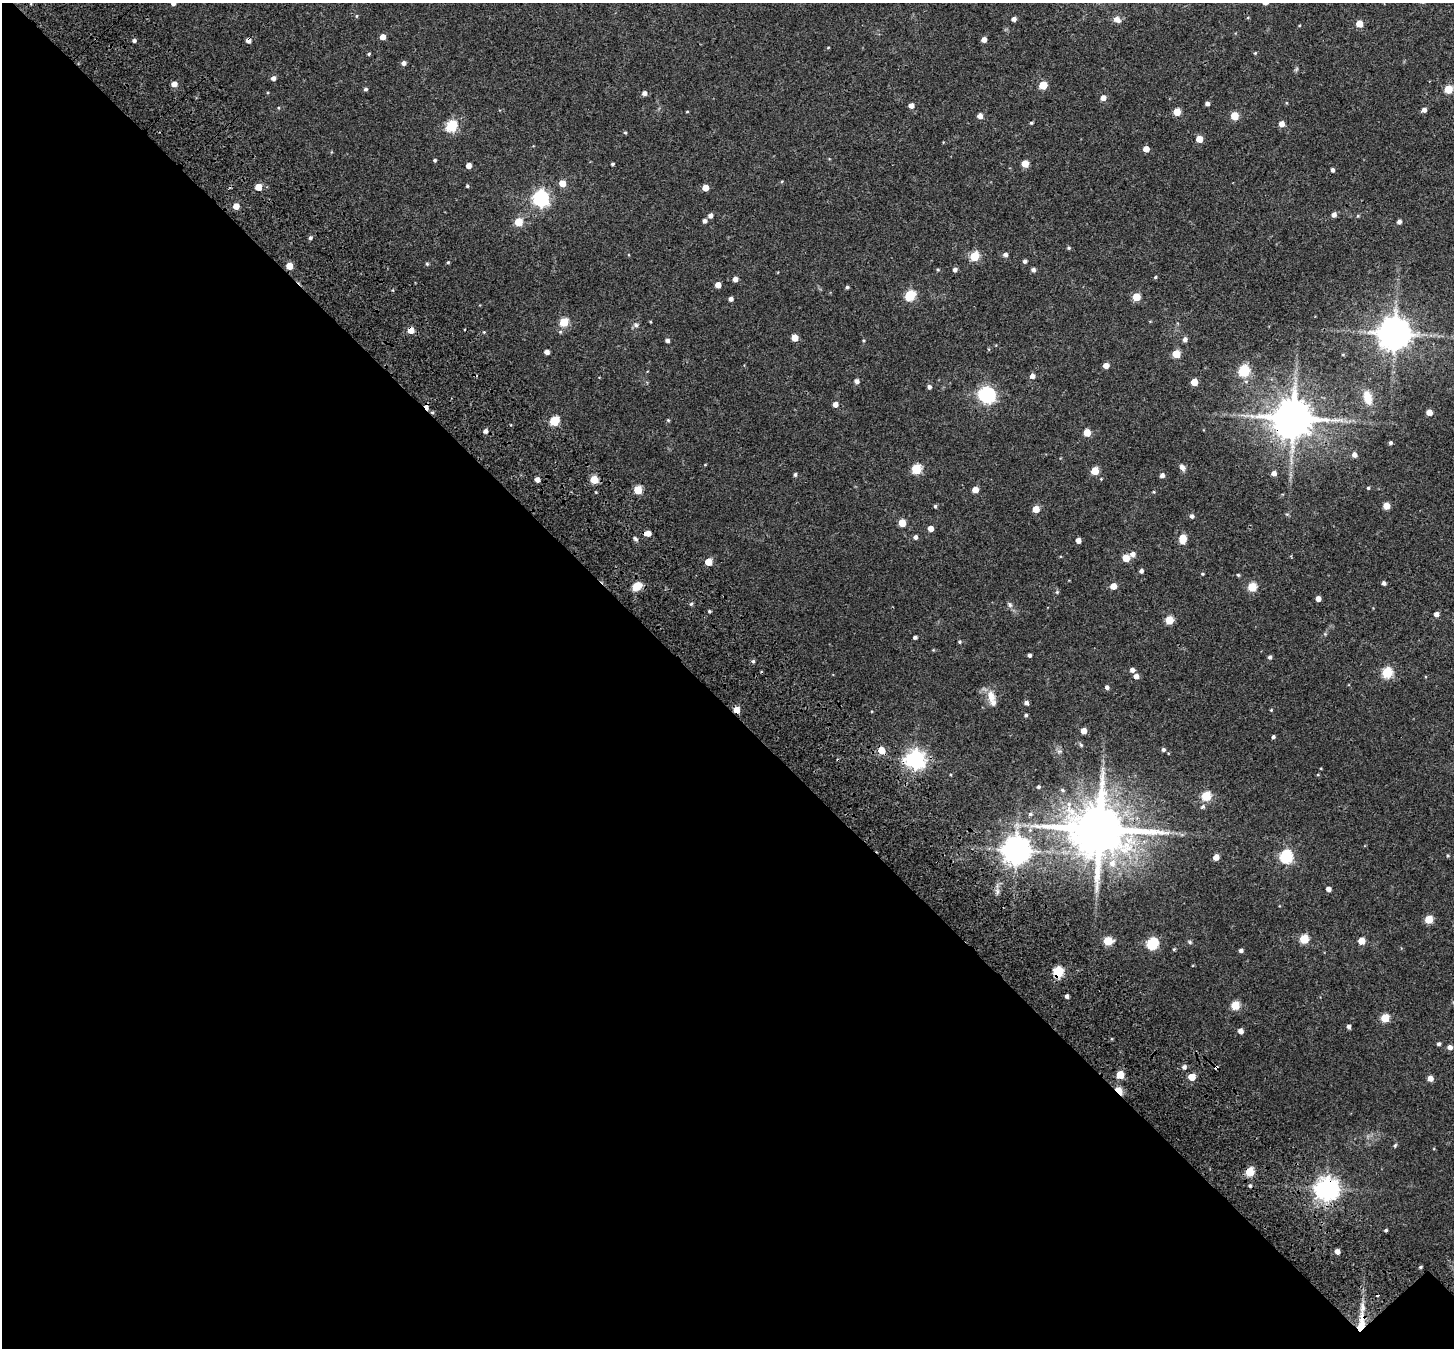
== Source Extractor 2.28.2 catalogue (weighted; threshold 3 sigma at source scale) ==
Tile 3 of 2 x 2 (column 1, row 2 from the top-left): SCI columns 197-1648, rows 235-1580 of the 3261 x 3255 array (HDU 1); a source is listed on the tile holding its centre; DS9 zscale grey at full resolution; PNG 1456 x 1350 px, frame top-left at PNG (2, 3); no overlay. Shown black and unused: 48% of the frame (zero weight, under 3 of 4 exposures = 18% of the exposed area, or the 3 px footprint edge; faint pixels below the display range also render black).
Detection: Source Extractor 2.28.2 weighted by HDU 2 'WHT'; one run over the whole footprint, this tile lists its part. Background 0.04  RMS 0.006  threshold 0.0271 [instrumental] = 3 sigma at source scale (4.5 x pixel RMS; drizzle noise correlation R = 1.50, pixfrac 1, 0.0396/0.0396 arcsec/px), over >= 5 px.
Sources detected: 204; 1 too faint to see at this stretch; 1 inside a brighter object's white glare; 2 cosmic-ray / hot-pixel residue — not listed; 1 inside a brighter listed object's ellipse — not listed separately; the other 199 listed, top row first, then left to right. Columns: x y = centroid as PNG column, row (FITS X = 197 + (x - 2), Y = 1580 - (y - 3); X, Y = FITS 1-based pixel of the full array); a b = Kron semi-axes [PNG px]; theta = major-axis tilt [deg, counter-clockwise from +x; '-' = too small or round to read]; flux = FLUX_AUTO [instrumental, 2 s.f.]
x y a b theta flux
173 3 4 4 - 2.4
356 16 5 3 - 0.59
1014 19 4 4 - 2.2
1117 19 9 7 -23 3.7
1359 23 5 5 - 8.3
383 37 5 4 - 4.6
134 40 4 4 - 1.4
248 40 4 4 - 3.3
984 40 4 4 - 3.8
828 47 4 3 - 0.45
1255 53 4 3 - 0.54
369 54 4 3 - 0.67
404 63 5 5 - 2.2
273 78 5 5 - 2.5
174 84 5 4 - 4.4
1043 85 5 5 - 17
366 89 4 4 - 1.3
1448 89 5 5 - 17
644 93 5 5 - 2.3
1103 98 5 5 - 3.6
1207 104 5 4 - 1.7
911 106 5 5 - 3.2
1424 110 5 4 - 2.5
687 112 4 2 - 0.48
1177 112 5 5 - 11
980 116 5 5 - 3.7
1234 116 5 5 - 14
1031 123 4 3 - 0.7
1281 124 5 5 - 4.2
451 126 6 5 - 52
625 133 5 4 - 0.69
1199 139 5 5 - 9
1146 149 5 4 - 5.9
435 160 4 4 - 0.9
612 164 4 3 - 0.91
1025 164 5 5 - 8.7
468 166 4 4 - 4.3
1332 170 4 3 - 1.7
562 183 5 5 - 8.1
467 186 4 4 - 0.71
258 187 5 5 - 9.7
705 188 5 4 - 6.8
541 198 7 6 - 160
236 206 5 5 - 5.4
1334 215 5 5 - 2.5
710 216 5 5 - 2.1
1358 216 5 3 - 0.53
705 221 4 4 - 1.9
518 222 5 5 - 19
1399 222 5 4 - 2
310 238 5 4 - 1.3
1069 248 5 4 - 0.78
1005 254 5 5 - 2.1
974 256 5 5 - 26
1025 261 5 4 - 1.5
448 262 4 4 - 0.63
427 264 5 4 - 0.84
289 266 5 5 - 8.8
955 270 5 4 - 1.7
1033 270 5 4 - 1.9
1155 277 4 4 - 0.66
735 279 4 4 - 3.2
718 285 4 4 - 4.9
847 287 4 4 - 0.97
910 295 6 5 - 40
1136 297 5 5 - 13
731 299 4 4 - 2.1
564 322 5 5 - 22
636 325 6 6 - 1.3
411 330 5 5 - 8
484 332 4 3 - 0.51
1395 333 9 9 - 1200
795 338 5 5 - 8.1
1185 339 5 5 - 2.1
667 340 4 4 - 1.7
547 352 4 4 - 3.2
1176 354 5 5 - 16
1106 365 5 4 - 4.1
1244 371 6 5 - 50
1032 376 5 5 - 2.6
857 381 5 5 - 2.3
1194 382 5 5 - 9.1
929 387 5 4 - 1.7
987 395 9 6 -18 160
1368 398 16 10 -74 8.2
835 404 5 4 - 3.6
426 407 7 4 -70 4
432 412 5 4 - 0.79
1429 412 4 4 - 5.7
1293 418 11 9 -20 2100
668 420 4 4 - 0.63
554 421 5 5 - 28
485 431 5 4 - 2.2
1087 433 5 5 - 11
1391 443 3 3 - 1.1
1354 455 5 5 - 2.5
1182 467 9 6 -55 2.3
916 469 5 5 - 31
1095 471 5 5 - 15
1274 473 5 5 - 2.8
795 475 4 4 - 1.1
1162 475 5 5 - 2.2
537 480 4 4 - 3.5
594 480 5 5 - 14
1368 488 4 4 - 0.74
638 490 5 5 - 18
975 490 5 4 - 6.5
935 506 5 4 - 0.8
1386 506 5 5 - 7.8
1036 509 5 5 - 9.8
1287 514 6 3 16 0.71
1192 516 5 5 - 1.7
902 523 5 5 - 12
930 528 4 4 - 5
648 533 6 4 3 4.7
915 537 5 4 - 1.9
1183 538 7 5 86 16
635 539 7 4 -45 1.1
1078 540 4 4 - 3.7
1132 554 6 5 - 2.7
1126 558 5 5 - 11
708 562 5 5 - 12
1141 571 4 4 - 1.7
1202 574 4 3 - 0.63
1238 575 4 4 - 0.72
1384 583 5 4 - 1.5
637 586 11 8 29 7.1
1113 586 5 5 - 6.5
1252 587 5 5 - 25
1057 592 4 4 - 0.7
1318 598 4 4 - 3.3
691 604 5 4 - 0.75
1010 605 8 6 -52 1.6
709 611 3 3 - 0.81
1436 614 5 4 - 2.7
1169 620 5 5 - 17
915 637 4 3 - 1.3
960 642 4 4 - 0.79
1030 655 4 3 - 1.5
1270 657 5 5 - 1.3
753 661 5 4 - 0.96
1132 670 5 4 - 2.6
1387 673 5 5 - 39
1136 676 5 5 - 3.1
1107 687 5 4 - 1.8
991 696 18 10 -77 6.3
1026 703 5 4 - 1.9
736 710 5 4 - 7.7
1271 710 4 3 - 0.53
1026 715 4 4 - 0.99
1084 731 5 4 - 4.9
1273 737 4 4 - 1.2
1081 745 6 4 -45 0.78
881 750 5 5 - 9.4
1163 750 5 5 - 1.4
1059 751 6 4 -17 1.1
915 759 7 7 - 290
1038 787 5 4 - 0.91
1062 790 6 5 - 0.97
1206 796 5 5 - 30
1203 807 6 6 - 1.4
1030 814 6 5 - 1.2
1100 829 16 14 2 4200
1016 850 8 8 - 760
1448 855 4 4 - 0.62
1286 856 6 6 - 79
1216 857 5 4 - 5.5
1112 863 11 9 81 5.8
1328 889 4 4 - 2.8
997 892 8 4 -83 1.7
1429 919 5 5 - 15
1304 939 5 5 - 24
1108 941 5 5 - 22
1361 941 5 5 - 10
1190 942 6 4 -47 0.82
1152 944 6 6 - 56
1174 949 4 3 - 0.68
1241 950 4 4 - 1.6
1058 972 6 5 - 37
1067 996 4 3 - 1.7
1235 1005 5 5 - 21
1385 1018 5 5 - 18
1348 1027 4 4 - 1.7
1240 1031 5 4 - 3.3
1439 1044 4 4 - 1.3
1450 1047 5 4 - 2.7
1184 1067 5 5 - 1.9
1216 1067 5 3 - 1.2
1120 1075 5 5 - 16
1192 1077 5 5 - 11
1430 1078 5 4 - 4.3
1119 1090 7 4 -48 18
1395 1145 5 4 - 0.79
1250 1172 5 5 - 23
1327 1189 8 7 - 470
1386 1230 4 3 - 0.94
1337 1251 4 4 - 3.3
1420 1267 4 3 - 0.8
1361 1323 34 6 83 18
Overlapping masked pixels (flux is a lower limit): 15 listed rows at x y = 248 40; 411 330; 426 407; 432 412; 1293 418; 736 710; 881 750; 915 759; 1100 829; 1058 972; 1216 1067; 1119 1090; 1250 1172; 1327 1189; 1361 1323
Isophote crosses this tile's border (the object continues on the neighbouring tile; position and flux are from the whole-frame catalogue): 1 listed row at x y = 173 3